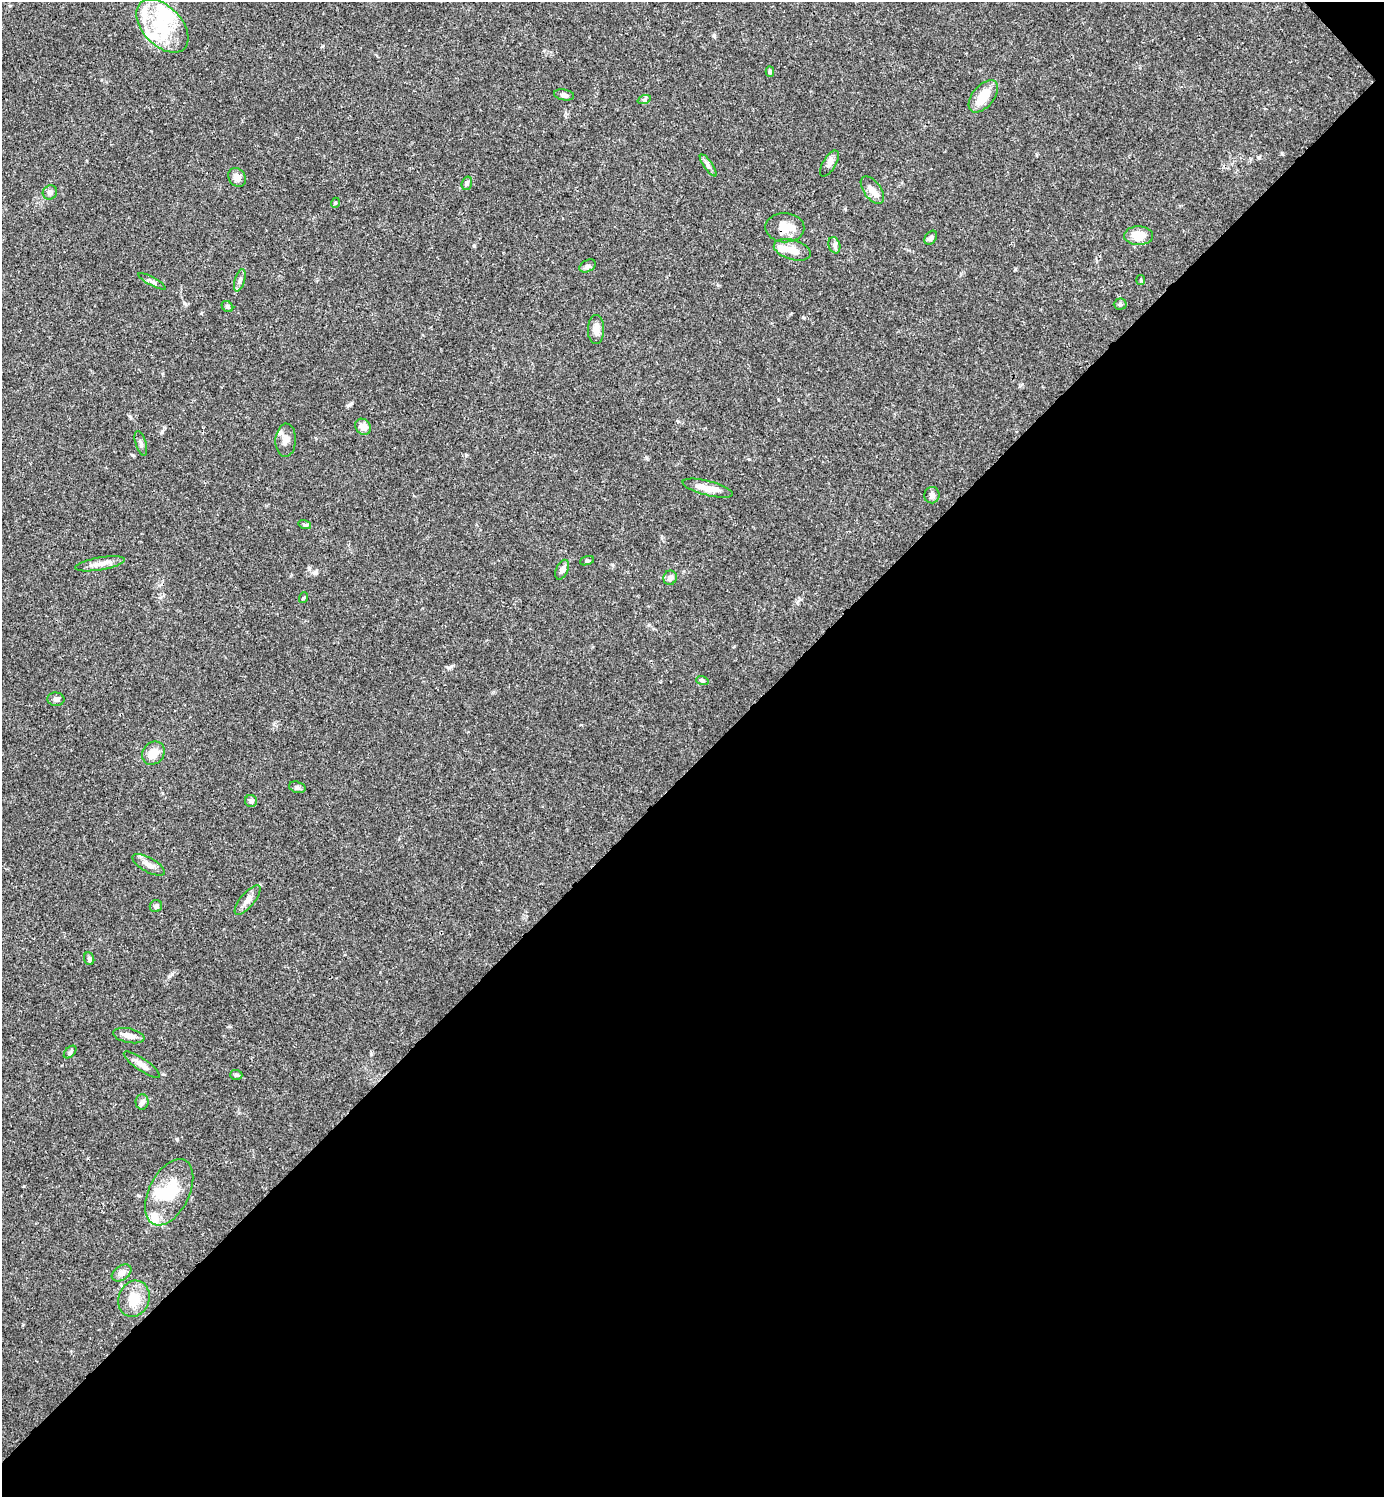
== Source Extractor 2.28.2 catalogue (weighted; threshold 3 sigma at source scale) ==
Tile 12 of 4 x 4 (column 4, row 3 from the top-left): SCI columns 4444-5825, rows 1497-2991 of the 5981 x 5982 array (HDU 1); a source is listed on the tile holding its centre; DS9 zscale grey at full resolution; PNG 1386 x 1499 px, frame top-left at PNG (2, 2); each listed source drawn as its Kron ellipse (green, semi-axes under 4 px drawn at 4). Shown black and unused: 49% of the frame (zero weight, under 3 of 4 exposures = <1% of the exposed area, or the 3 px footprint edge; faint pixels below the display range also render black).
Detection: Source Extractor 2.28.2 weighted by HDU 2 'WHT'; one run over the whole footprint, this tile lists its part. Background 0.0385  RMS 0.0026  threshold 0.0117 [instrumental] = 3 sigma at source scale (4.5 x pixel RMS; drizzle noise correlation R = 1.50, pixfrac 1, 0.05/0.05 arcsec/px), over >= 5 px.
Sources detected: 59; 3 inside a brighter object's white glare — neither listed nor drawn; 4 inside a brighter listed object's ellipse — not listed separately; the other 52 listed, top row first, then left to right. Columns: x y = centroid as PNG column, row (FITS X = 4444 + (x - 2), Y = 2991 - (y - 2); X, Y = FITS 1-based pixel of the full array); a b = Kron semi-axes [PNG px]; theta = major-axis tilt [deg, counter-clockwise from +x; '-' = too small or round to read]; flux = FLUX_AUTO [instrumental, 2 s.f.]
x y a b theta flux
162 26 32 19 -47 13
770 71 5 4 - 0.48
564 95 10 5 -9 0.8
983 96 19 10 50 5
644 100 7 4 19 0.43
829 163 14 6 59 1.2
708 165 13 4 -55 0.85
237 177 10 8 -53 1.7
467 183 7 5 75 0.57
872 190 16 8 -53 2.1
50 192 7 7 - 0.86
335 203 5 3 - 0.27
785 228 19 14 -2 4.4
1139 236 14 9 -2 4.4
931 238 8 5 54 0.77
834 245 8 5 -73 0.72
792 250 19 10 -16 2.9
588 266 9 5 27 0.62
240 280 12 5 73 0.87
1141 280 5 4 - 0.32
152 281 15 3 -28 0.75
1120 304 6 5 - 0.54
227 307 6 5 - 0.47
596 329 14 8 90 1.9
363 427 8 7 - 2.1
286 440 16 10 87 2
141 443 13 5 -73 0.8
708 488 26 7 -14 3.1
932 495 8 7 - 0.87
305 525 6 4 -17 0.4
587 561 7 3 19 0.36
100 564 25 6 10 2.2
562 570 10 6 65 1.3
670 578 7 6 - 1
303 598 5 3 - 0.26
702 680 6 4 -19 0.36
56 699 8 6 -5 0.76
153 753 12 10 50 2.8
297 787 8 5 -16 0.62
251 801 6 6 - 0.53
149 865 18 7 -29 1.8
248 900 18 7 50 1.7
156 906 6 6 - 0.8
89 959 6 5 - 0.51
129 1036 16 7 -12 2
70 1052 7 4 45 0.47
142 1065 21 6 -35 1.8
236 1075 6 5 - 0.48
142 1102 8 6 89 0.76
169 1192 36 20 63 11
122 1273 11 7 34 1.3
134 1299 18 15 71 4.5
Overlapping masked pixels (flux is a lower limit): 1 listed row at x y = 785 228
Unlisted compact peaks at least as high as the median listed source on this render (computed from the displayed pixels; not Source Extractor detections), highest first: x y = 177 1139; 1282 153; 162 432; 172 974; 1259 157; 309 568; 349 405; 451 666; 714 35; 201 313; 803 317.